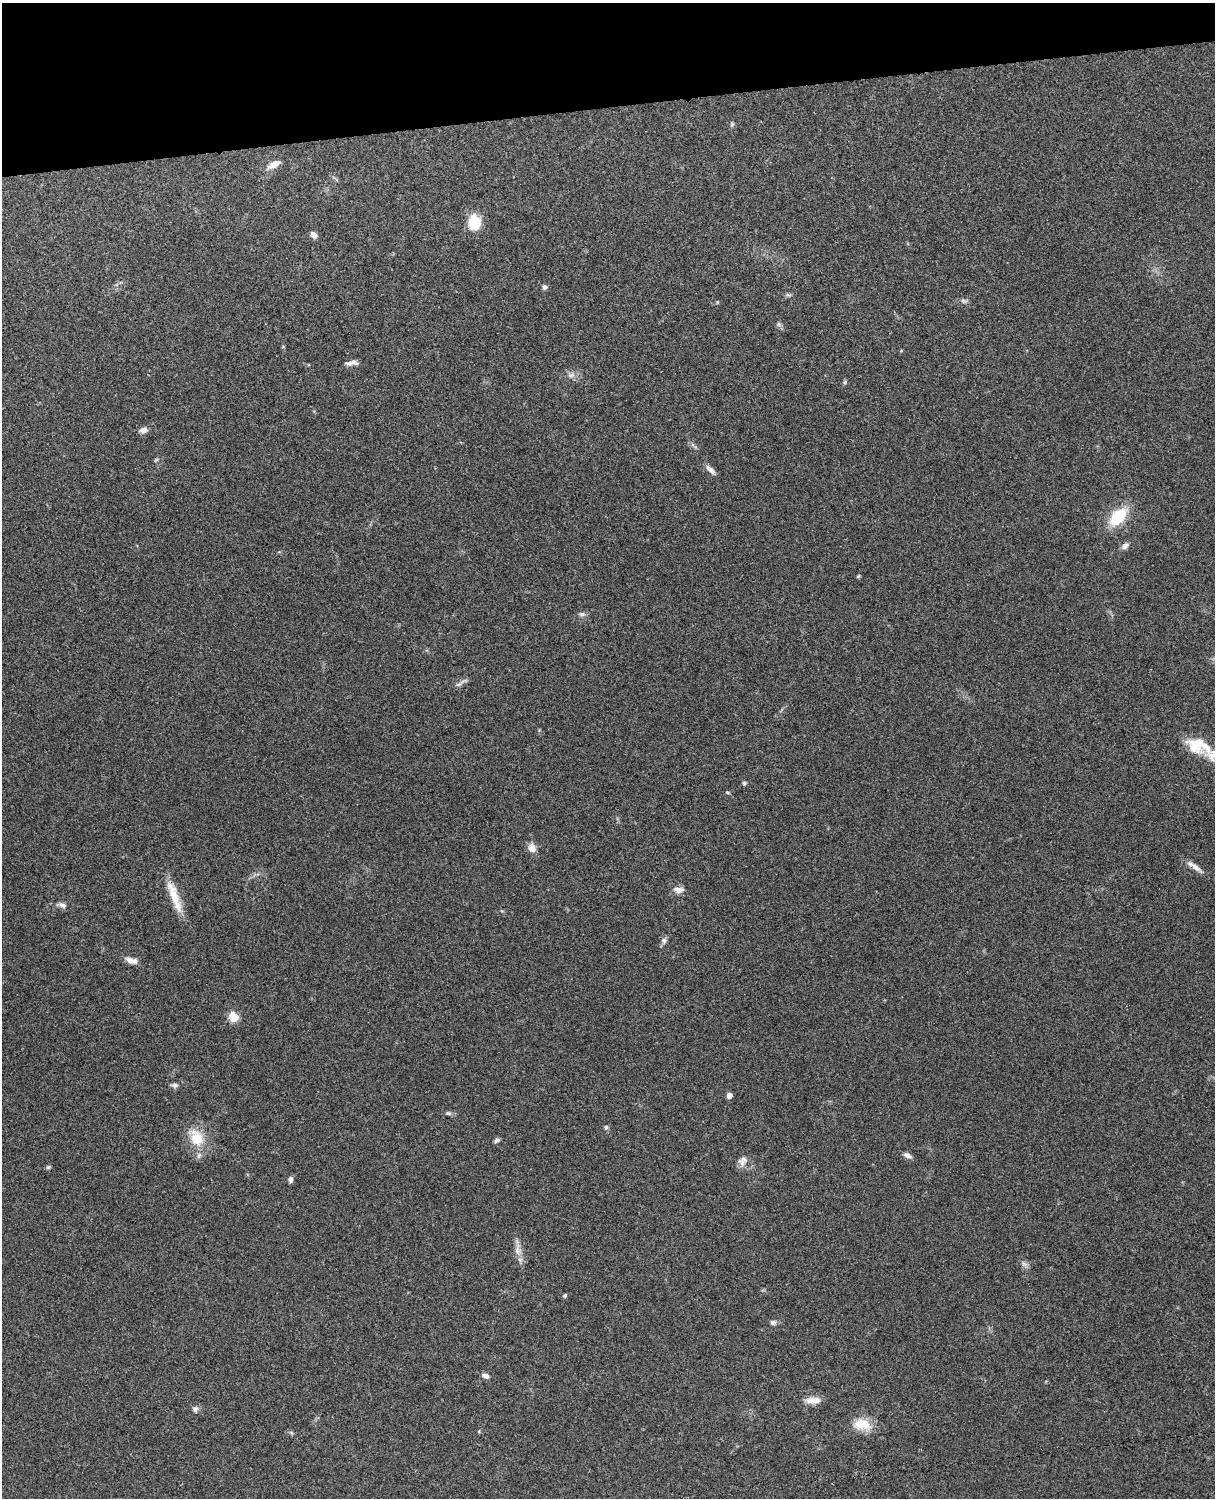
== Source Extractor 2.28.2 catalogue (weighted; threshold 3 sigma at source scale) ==
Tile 3 of 4 x 3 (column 3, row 1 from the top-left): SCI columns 2543-3755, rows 3155-4650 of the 5088 x 4927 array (HDU 1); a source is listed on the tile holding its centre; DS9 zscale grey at full resolution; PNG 1217 x 1500 px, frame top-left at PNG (2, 3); no overlay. Shown black and unused: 7% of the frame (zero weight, under 3 of 4 exposures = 6% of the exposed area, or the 3 px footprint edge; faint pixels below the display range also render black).
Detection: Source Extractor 2.28.2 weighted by HDU 2 'WHT'; one run over the whole footprint, this tile lists its part. Background 0.211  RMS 0.0082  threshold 0.037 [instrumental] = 3 sigma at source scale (4.5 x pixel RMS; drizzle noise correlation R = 1.50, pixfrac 1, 0.05/0.05 arcsec/px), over >= 5 px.
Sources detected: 55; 3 inside a brighter listed object's ellipse — not listed separately; the other 52 listed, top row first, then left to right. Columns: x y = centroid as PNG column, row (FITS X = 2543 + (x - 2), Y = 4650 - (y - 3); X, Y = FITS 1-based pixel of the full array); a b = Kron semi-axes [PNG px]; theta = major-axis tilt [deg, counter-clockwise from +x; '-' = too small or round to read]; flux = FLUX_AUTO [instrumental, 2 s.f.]
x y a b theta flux
732 124 7 5 68 1.5
274 164 18 7 31 7.7
474 222 17 14 -80 18
314 235 7 6 - 4.3
544 287 6 5 - 2.4
788 295 9 4 -12 1.7
964 301 9 6 -25 2.3
717 302 5 3 - 0.71
779 324 7 6 - 1.8
901 351 5 3 - 0.64
353 362 13 7 -19 3.4
571 375 10 6 26 3.2
845 382 6 5 - 1.4
143 430 9 6 18 4.7
156 460 6 4 44 1.1
711 470 15 6 -45 4.4
1118 516 18 10 47 39
1125 546 11 7 40 3.4
858 576 6 4 45 0.91
582 614 10 6 -7 2.4
461 682 23 4 31 3.3
1198 745 30 18 -25 28
744 783 5 4 - 2
728 792 5 4 - 1.1
532 848 12 9 -68 6.4
1195 866 24 6 -38 6
679 890 14 8 -2 5
174 897 40 11 -69 19
62 905 11 6 -11 3.8
664 941 8 7 - 2.8
129 959 11 8 -6 4.2
233 1017 5 5 - 39
174 1085 9 6 -5 2.4
729 1095 4 4 - 6.6
448 1113 9 5 -10 1.9
606 1127 7 5 -89 1.6
196 1138 29 19 -60 22
497 1140 7 5 28 2.1
907 1155 10 6 -24 3.5
743 1159 16 11 28 5.8
48 1167 6 5 - 1.3
291 1179 7 5 83 2.5
518 1251 15 9 -78 6.8
1025 1264 11 6 -47 2.9
565 1295 5 5 - 1.1
773 1322 8 6 10 2.6
485 1376 8 6 -23 3.6
813 1400 19 8 1 8.2
195 1409 9 8 - 2.8
862 1424 25 15 -10 16
479 1431 5 3 - 0.75
291 1433 6 5 - 1.3